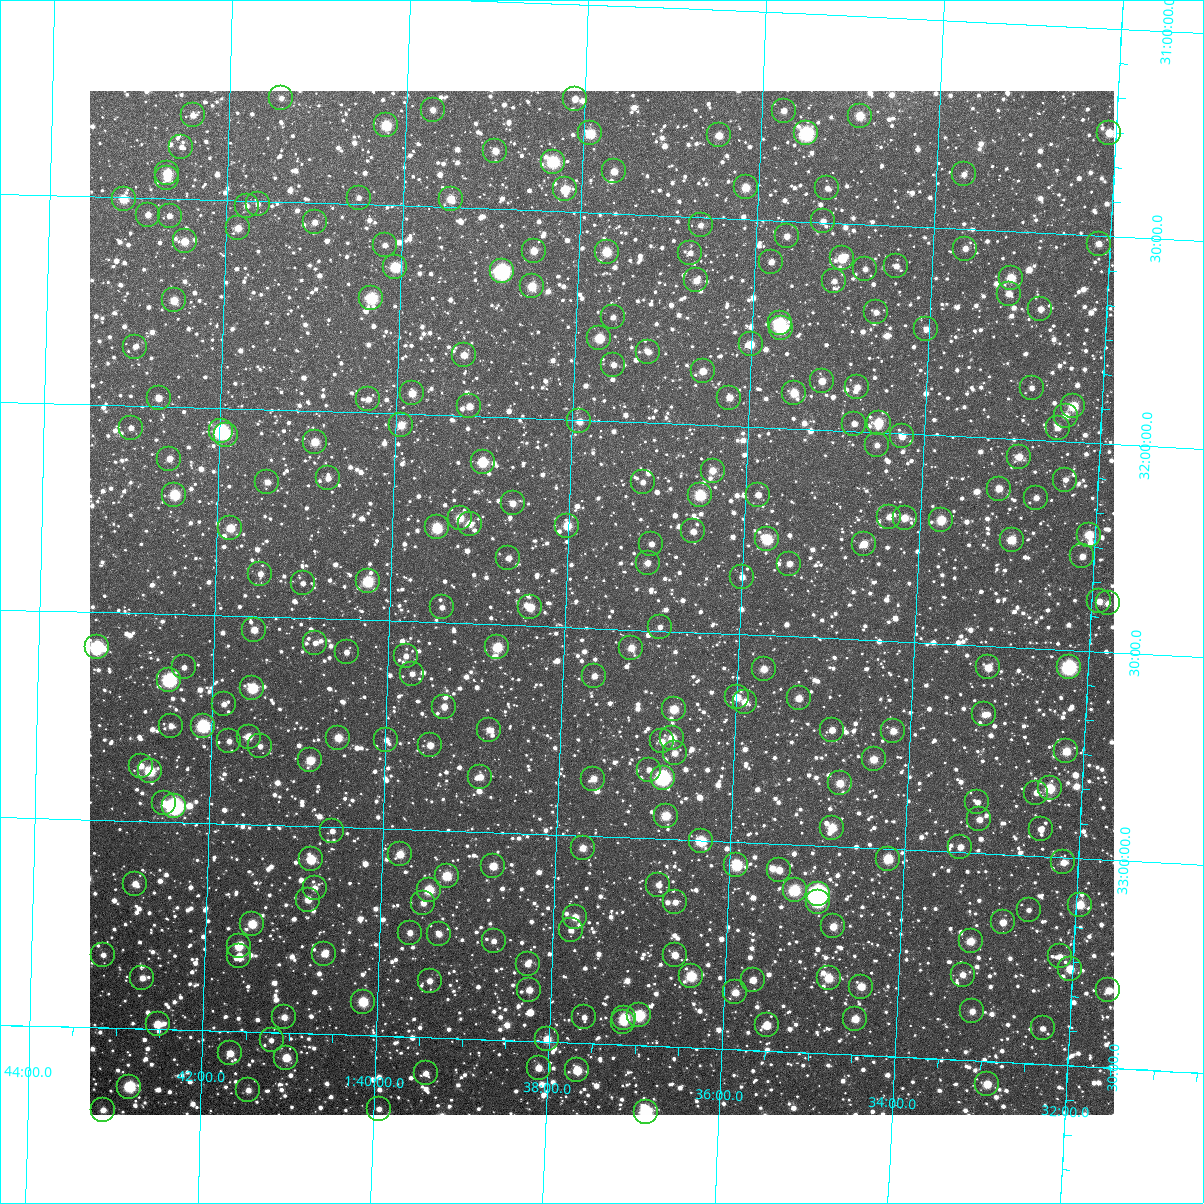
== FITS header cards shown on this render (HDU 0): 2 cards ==
NAXIS1  =                 1024
NAXIS2  =                 1024

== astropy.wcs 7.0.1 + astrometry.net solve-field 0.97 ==
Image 1024 x 1024 px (HDU 0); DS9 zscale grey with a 90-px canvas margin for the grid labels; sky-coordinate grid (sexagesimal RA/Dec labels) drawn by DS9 from the SOLVED WCS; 259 Tycho-2 reference stars matched to detected sources circled (green)
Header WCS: RA---TAN-SIP/DEC--TAN-SIP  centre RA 01:37:35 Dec +32:26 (24.40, +32.44 deg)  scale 8.67 arcsec/px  FOV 148.0' x 148.0'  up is +178 deg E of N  parity flipped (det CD > 0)
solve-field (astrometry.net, Tycho-2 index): VERIFIED the header's WCS against the Tycho-2 star catalogue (verified at 6 index scales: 15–259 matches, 0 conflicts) and refined it, rather than solving blind
Solved WCS: RA---TAN-SIP/DEC--TAN-SIP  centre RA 01:37:35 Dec +32:26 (24.40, +32.44 deg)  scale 8.67 arcsec/px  FOV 148.0' x 148.0'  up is +178 deg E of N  parity flipped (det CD > 0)
The solver's refit moves the header's centre by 0.36 arcsec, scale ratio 1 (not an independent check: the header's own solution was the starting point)
Tycho-2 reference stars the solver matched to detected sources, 259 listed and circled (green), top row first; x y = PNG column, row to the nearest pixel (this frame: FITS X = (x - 90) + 1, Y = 1024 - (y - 91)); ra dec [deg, ICRS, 3 dp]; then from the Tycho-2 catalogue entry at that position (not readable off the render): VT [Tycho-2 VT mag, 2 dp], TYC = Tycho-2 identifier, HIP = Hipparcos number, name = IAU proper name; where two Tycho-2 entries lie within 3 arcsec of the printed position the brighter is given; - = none
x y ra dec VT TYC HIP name
281 98 25.353 +31.250 12.50 2294-880-1 - -
575 99 24.527 +31.228 11.48 2293-959-1 - -
433 110 24.926 +31.266 11.67 2294-235-1 - -
784 111 23.937 +31.235 11.68 2293-948-1 - -
193 115 25.601 +31.298 11.65 2294-1936-1 - -
860 116 23.723 +31.240 10.31 2293-951-1 - -
386 125 25.055 +31.308 9.82 2294-277-1 - -
590 133 24.480 +31.310 10.04 2293-734-1 - -
806 133 23.871 +31.288 8.85 2293-846-1 - -
1109 133 23.018 +31.252 10.58 2293-952-1 - -
719 135 24.118 +31.302 11.15 2293-793-1 - -
181 147 25.631 +31.375 12.16 2294-1182-1 - -
495 151 24.745 +31.360 11.33 2293-544-1 - -
553 162 24.581 +31.381 9.10 2293-506-1 - -
614 171 24.409 +31.399 11.15 2293-466-1 - -
167 173 25.668 +31.439 10.07 2294-1490-1 - -
964 174 23.422 +31.369 12.43 2293-584-1 - -
167 178 25.670 +31.451 11.62 2294-522-1 - -
746 187 24.036 +31.424 10.51 2293-401-1 - -
827 188 23.805 +31.418 12.20 2293-435-1 - -
565 189 24.546 +31.447 10.14 2293-331-1 - -
359 198 25.127 +31.484 12.43 2294-284-1 - -
124 199 25.791 +31.503 10.25 2294-1080-1 - -
451 199 24.867 +31.479 10.50 2294-293-1 - -
258 204 25.411 +31.506 12.56 2294-1950-1 - -
247 206 25.443 +31.512 11.71 2294-748-1 - -
148 215 25.720 +31.540 11.85 2294-1218-1 - -
170 216 25.659 +31.541 12.10 2294-1648-1 - -
823 221 23.813 +31.497 11.78 2293-281-1 - -
315 222 25.249 +31.546 11.81 2294-238-1 - -
701 225 24.159 +31.520 12.26 2293-219-1 - -
238 228 25.465 +31.567 11.09 2294-634-1 - -
787 236 23.914 +31.537 11.69 2293-181-1 - -
185 241 25.615 +31.602 10.67 2294-896-1 - -
1099 244 23.032 +31.520 11.27 2293-257-1 - -
385 245 25.048 +31.596 12.30 2294-194-1 - -
965 249 23.409 +31.547 11.78 2293-184-1 - -
534 251 24.627 +31.597 10.91 2293-47-1 - -
607 252 24.421 +31.593 9.93 2293-69-1 - -
690 253 24.185 +31.587 12.10 2293-89-1 - -
842 258 23.755 +31.584 9.97 2293-100-1 - -
771 262 23.954 +31.600 11.77 2293-62-1 - -
896 266 23.601 +31.597 11.78 2293-90-1 - -
395 267 25.018 +31.648 9.58 2294-357-1 - -
865 269 23.689 +31.608 12.16 2293-70-1 - -
502 271 24.716 +31.650 7.62 2293-1567-1 7680 -
1011 278 23.275 +31.612 10.17 2293-65-1 - -
696 280 24.164 +31.653 11.25 2293-250-1 - -
834 281 23.774 +31.640 13.18 2293-81-1 - -
532 286 24.629 +31.683 10.13 2293-10-1 - -
1009 294 23.279 +31.650 11.48 2293-1683-1 - -
371 298 25.081 +31.724 9.34 2294-394-1 - -
174 300 25.640 +31.744 10.78 2294-674-1 - -
1040 309 23.187 +31.684 11.71 2293-373-1 - -
876 312 23.651 +31.711 11.94 2293-31-1 - -
613 317 24.395 +31.750 12.70 2293-151-1 - -
780 323 23.923 +31.748 8.97 2293-115-1 7428 -
781 328 23.919 +31.760 9.55 2293-150-1 - -
926 329 23.508 +31.745 11.47 2293-88-1 - -
599 338 24.432 +31.801 10.22 2293-260-1 - -
751 344 24.003 +31.801 10.64 2293-232-1 - -
135 347 25.747 +31.859 12.53 2294-1156-1 - -
648 352 24.293 +31.829 11.61 2293-301-1 - -
464 355 24.814 +31.854 11.12 2294-359-1 - -
613 365 24.389 +31.864 12.23 2293-359-1 - -
703 371 24.136 +31.870 10.97 2293-363-1 - -
822 381 23.796 +31.882 11.08 2297-466-1 - -
857 387 23.695 +31.893 11.53 2297-472-1 - -
1032 388 23.201 +31.874 11.77 2293-344-1 - -
412 393 24.957 +31.951 10.95 2298-313-1 - -
794 393 23.874 +31.914 10.38 2297-459-1 - -
159 398 25.676 +31.981 11.23 2298-1793-1 - -
729 398 24.057 +31.932 11.53 2297-379-1 - -
368 399 25.082 +31.969 11.84 2298-344-1 - -
469 406 24.793 +31.977 11.21 2298-351-1 - -
1073 406 23.080 +31.913 9.84 2297-510-1 - -
1066 416 23.099 +31.937 11.01 2297-423-1 - -
579 421 24.480 +32.003 11.11 2297-176-1 - -
879 423 23.630 +31.976 9.84 2297-307-1 - -
854 424 23.699 +31.981 11.49 2297-294-1 - -
401 425 24.985 +32.028 10.59 2298-419-1 - -
131 428 25.753 +32.054 11.72 2298-1760-1 - -
1058 428 23.121 +31.967 11.67 2297-360-1 - -
221 431 25.496 +32.057 8.04 2298-2078-1 7933 -
226 435 25.481 +32.065 11.03 2298-1587-1 - -
902 436 23.562 +32.005 11.06 2297-225-1 - -
315 442 25.228 +32.075 10.60 2298-417-1 - -
877 445 23.632 +32.030 12.11 2297-158-1 - -
1019 457 23.227 +32.041 10.80 2297-141-1 - -
169 459 25.641 +32.126 11.44 2298-1605-1 - -
483 462 24.750 +32.110 9.52 2298-393-1 7691 -
713 471 24.095 +32.109 10.90 2297-94-1 - -
328 478 25.189 +32.161 11.94 2298-287-1 - -
1065 480 23.092 +32.091 11.86 2297-13-1 - -
267 482 25.361 +32.175 11.48 2298-268-1 - -
643 482 24.292 +32.143 11.78 2297-222-1 - -
999 489 23.279 +32.121 11.02 2297-103-1 - -
174 495 25.624 +32.212 9.62 2298-1137-1 - -
700 495 24.129 +32.168 9.46 2297-300-1 - -
758 495 23.963 +32.162 11.60 2297-261-1 - -
1036 498 23.172 +32.138 12.14 2297-150-1 - -
513 503 24.660 +32.207 11.31 2297-477-1 - -
889 517 23.587 +32.201 11.34 2297-383-1 - -
460 518 24.810 +32.246 10.50 2298-405-1 - -
905 518 23.544 +32.202 10.82 2297-381-1 - -
941 520 23.439 +32.203 10.05 2297-384-1 - -
470 524 24.781 +32.260 11.03 2298-387-1 - -
567 526 24.503 +32.255 10.24 2297-113-1 - -
437 527 24.875 +32.271 10.19 2298-2050-1 - -
230 528 25.462 +32.289 10.43 2298-991-1 - -
693 531 24.144 +32.257 11.55 2297-1768-1 - -
1089 535 23.016 +32.221 10.03 2297-455-1 - -
767 539 23.932 +32.268 9.45 2297-130-1 - -
1012 540 23.236 +32.243 10.30 2297-236-1 - -
651 544 24.261 +32.292 11.89 2297-238-1 - -
864 544 23.656 +32.269 10.69 2297-99-1 - -
1082 556 23.032 +32.274 11.67 2297-78-1 - -
508 558 24.667 +32.339 11.61 2297-520-1 - -
648 563 24.270 +32.338 11.37 2297-486-1 - -
789 564 23.865 +32.325 11.57 2297-373-1 - -
260 574 25.372 +32.397 11.73 2298-345-1 - -
742 577 23.999 +32.362 11.62 2297-485-1 - -
368 581 25.066 +32.407 9.31 2298-348-1 - -
303 583 25.251 +32.416 12.79 2298-372-1 - -
1099 601 22.978 +32.380 11.57 2297-471-1 - -
1108 603 22.953 +32.384 11.74 2297-460-1 - -
442 607 24.851 +32.463 12.03 2298-420-1 - -
530 607 24.600 +32.455 10.35 2297-93-1 - -
660 627 24.227 +32.491 12.18 2297-15-1 - -
254 630 25.385 +32.532 11.09 2298-382-1 - -
315 643 25.210 +32.559 11.84 2298-352-1 - -
97 647 25.834 +32.585 8.27 2298-1151-1 - -
497 647 24.689 +32.554 9.74 2297-925-1 - -
631 648 24.306 +32.544 10.86 2297-969-1 - -
347 652 25.120 +32.579 11.81 2298-323-1 - -
406 656 24.950 +32.584 12.01 2298-321-1 - -
184 667 25.583 +32.627 11.97 2298-935-1 - -
988 667 23.285 +32.552 10.51 2297-986-1 - -
1069 667 23.054 +32.542 8.08 2297-1046-1 7153 -
764 669 23.925 +32.581 10.85 2297-888-1 - -
412 674 24.930 +32.625 12.26 2298-284-1 - -
594 676 24.409 +32.614 11.98 2297-1760-1 - -
169 680 25.624 +32.658 8.24 2298-1698-1 - -
252 688 25.386 +32.673 9.48 2298-210-1 - -
737 697 23.999 +32.652 10.76 2297-641-1 - -
799 698 23.822 +32.647 10.98 2297-622-1 - -
745 702 23.975 +32.662 10.88 2297-597-1 - -
224 704 25.466 +32.713 11.63 2298-1912-1 - -
444 707 24.835 +32.702 11.31 2298-167-1 - -
674 709 24.177 +32.687 10.15 2297-575-1 - -
984 714 23.290 +32.666 11.42 2297-636-1 - -
171 726 25.615 +32.770 11.56 2298-691-1 - -
203 726 25.524 +32.767 8.68 2298-1335-1 7946 -
489 730 24.705 +32.754 11.58 2297-753-1 - -
832 730 23.723 +32.721 11.46 2297-789-1 - -
893 731 23.547 +32.716 10.90 2297-708-1 - -
249 737 25.392 +32.790 10.59 2298-197-1 - -
338 738 25.135 +32.785 10.49 2298-166-1 - -
672 738 24.180 +32.757 10.43 2297-548-1 - -
386 740 24.998 +32.788 11.92 2298-164-1 - -
229 741 25.448 +32.802 12.12 2298-1500-1 - -
662 741 24.208 +32.766 11.67 2297-763-1 - -
430 745 24.872 +32.796 11.26 2298-173-1 - -
260 746 25.359 +32.812 12.15 2298-242-1 - -
1066 751 23.049 +32.744 10.31 2297-924-1 - -
675 753 24.170 +32.793 11.52 2297-1023-1 - -
874 759 23.600 +32.787 10.52 2297-979-1 - -
310 760 25.213 +32.842 10.20 2298-222-1 - -
141 766 25.699 +32.867 11.20 2298-1560-1 - -
649 770 24.242 +32.835 11.72 2297-528-1 - -
150 771 25.673 +32.879 9.43 2298-1757-1 - -
480 777 24.724 +32.868 11.25 2297-690-1 - -
663 778 24.202 +32.854 7.83 2297-586-1 7516 -
593 779 24.400 +32.863 11.13 2297-624-1 - -
840 783 23.693 +32.848 10.49 2297-535-1 - -
1050 788 23.092 +32.836 9.74 2297-751-1 - -
1036 793 23.130 +32.847 11.79 2297-608-1 - -
977 802 23.297 +32.878 11.97 2297-607-1 - -
164 803 25.630 +32.957 11.72 2298-1801-1 - -
174 806 25.600 +32.962 7.17 2298-2182-1 7969 -
666 816 24.188 +32.945 10.09 2297-946-1 - -
979 819 23.289 +32.919 11.71 2297-779-1 - -
832 828 23.710 +32.956 10.28 2297-950-1 - -
1041 829 23.111 +32.935 11.29 2297-844-1 - -
332 831 25.144 +33.010 12.05 2298-109-1 - -
701 841 24.084 +33.002 9.45 2297-1116-1 - -
960 847 23.339 +32.987 11.80 2297-1036-1 - -
583 848 24.423 +33.030 11.02 2297-1017-1 7587 -
400 854 24.947 +33.061 10.54 2298-154-1 - -
311 859 25.203 +33.080 10.00 2298-637-1 - -
888 859 23.545 +33.025 9.79 2297-1091-1 - -
1063 862 23.041 +33.012 11.28 2297-1098-1 - -
736 865 23.980 +33.055 10.00 2297-978-2 - -
493 866 24.678 +33.081 10.61 2297-872-1 - -
779 870 23.856 +33.063 11.28 2297-967-1 - -
447 876 24.811 +33.109 9.91 2298-189-1 - -
135 884 25.706 +33.152 11.02 2298-849-1 - -
658 885 24.201 +33.111 11.25 2297-780-1 - -
315 888 25.189 +33.149 11.56 2298-235-1 - -
429 890 24.860 +33.145 9.60 2298-228-1 - -
795 890 23.810 +33.110 9.13 2297-819-1 - -
818 894 23.742 +33.118 6.82 2297-786-1 7370 -
308 900 25.207 +33.178 11.79 2298-243-1 - -
675 902 24.151 +33.151 11.87 2297-651-1 - -
818 902 23.740 +33.137 9.26 2297-722-1 - -
423 903 24.875 +33.177 11.94 2298-249-1 - -
1080 905 22.988 +33.112 10.16 2297-869-1 - -
1029 910 23.134 +33.130 12.15 2297-778-1 - -
575 917 24.437 +33.197 11.01 2297-1573-1 - -
1003 922 23.206 +33.163 11.23 2297-668-1 - -
252 924 25.366 +33.240 10.08 2298-181-1 - -
833 926 23.693 +33.193 10.62 2297-553-1 - -
571 930 24.448 +33.229 11.84 2297-1462-1 - -
410 933 24.911 +33.249 11.37 2298-184-1 - -
439 934 24.827 +33.250 11.60 2298-185-1 - -
494 941 24.669 +33.262 12.34 2297-1341-1 - -
971 941 23.296 +33.213 10.57 2297-1598-1 - -
239 946 25.403 +33.294 10.14 2298-133-1 - -
324 954 25.156 +33.306 11.09 2298-126-1 - -
103 955 25.792 +33.325 11.95 2298-712-1 - -
675 955 24.145 +33.279 10.62 2297-1291-1 - -
239 956 25.400 +33.319 11.27 2298-106-1 - -
1060 956 23.038 +33.239 11.86 2297-1542-1 - -
528 964 24.569 +33.314 11.32 2297-1235-1 - -
1070 969 23.007 +33.268 10.48 2297-1417-1 - -
963 975 23.315 +33.295 11.20 2297-1297-1 - -
691 976 24.097 +33.329 9.58 2297-1211-1 - -
142 978 25.678 +33.378 11.25 2298-1024-1 - -
829 978 23.700 +33.318 10.19 2297-1247-1 - -
753 980 23.918 +33.331 11.05 2297-1216-1 - -
430 981 24.849 +33.363 11.90 2298-88-1 - -
861 987 23.605 +33.335 10.61 2297-1224-1 - -
529 990 24.562 +33.376 11.13 2297-1142-1 - -
1108 990 22.893 +33.314 10.76 2297-1328-1 - -
735 992 23.967 +33.363 10.91 2297-1141-1 - -
363 1002 25.039 +33.419 9.72 2298-8-1 7781 -
972 1011 23.282 +33.381 11.78 2297-1150-1 - -
639 1015 24.243 +33.428 8.93 2297-1503-1 - -
284 1017 25.265 +33.462 11.21 2298-81-1 - -
584 1017 24.400 +33.437 12.00 2297-1510-1 - -
624 1018 24.284 +33.434 9.76 2297-1602-1 - -
855 1019 23.618 +33.413 10.75 2297-1243-1 - -
623 1022 24.286 +33.444 10.60 2297-1443-1 - -
158 1024 25.630 +33.488 10.35 2298-972-1 - -
767 1025 23.872 +33.439 10.40 2297-1556-1 - -
1043 1028 23.077 +33.414 12.03 2297-1210-1 - -
547 1039 24.505 +33.494 10.59 2297-1172-1 - -
272 1040 25.300 +33.519 12.04 2298-66-1 - -
230 1053 25.419 +33.553 10.81 2298-58-1 - -
286 1058 25.256 +33.560 10.30 2298-55-1 - -
539 1068 24.526 +33.564 11.09 2297-1329-1 - -
577 1070 24.414 +33.566 10.23 2297-1330-1 - -
426 1073 24.852 +33.587 11.60 2298-45-1 - -
987 1084 23.228 +33.555 10.27 2297-1259-1 - -
129 1087 25.707 +33.640 8.97 2298-547-1 - -
248 1090 25.363 +33.641 11.39 2298-20-1 - -
379 1109 24.984 +33.676 11.85 2298-34-1 - -
103 1110 25.781 +33.698 11.34 2298-467-1 - -
646 1112 24.212 +33.660 8.58 2297-1633-1 7522 -